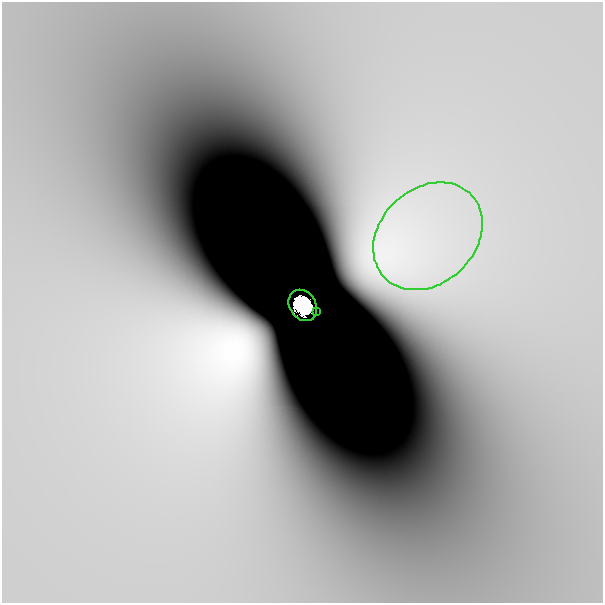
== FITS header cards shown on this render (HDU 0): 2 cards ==
NAXIS1  =                  601
NAXIS2  =                  601

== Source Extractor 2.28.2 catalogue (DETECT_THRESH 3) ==
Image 601 x 601 px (HDU 0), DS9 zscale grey, 1 PNG px = 1 image px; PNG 605 x 605 px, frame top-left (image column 1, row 601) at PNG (2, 2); each listed source drawn as its Kron ellipse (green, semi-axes under 4 px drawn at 4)
Background -5.04e-11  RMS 1.7e-10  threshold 5.12e-10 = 3 sigma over >= 5 px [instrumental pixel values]
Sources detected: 5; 2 with non-positive FLUX_AUTO (blend fragments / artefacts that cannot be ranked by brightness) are neither listed nor drawn; the other 3 listed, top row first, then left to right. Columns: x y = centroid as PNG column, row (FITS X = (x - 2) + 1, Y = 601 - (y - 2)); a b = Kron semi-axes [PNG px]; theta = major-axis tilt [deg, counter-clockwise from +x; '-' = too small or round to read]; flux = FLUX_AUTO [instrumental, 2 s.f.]
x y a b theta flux
428 236 60 47 43 3.9e-06
303 305 16 13 -57 6.6e+00
316 311 2 2 - 6.6e-03
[2 non-positive-flux detections neither listed nor drawn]